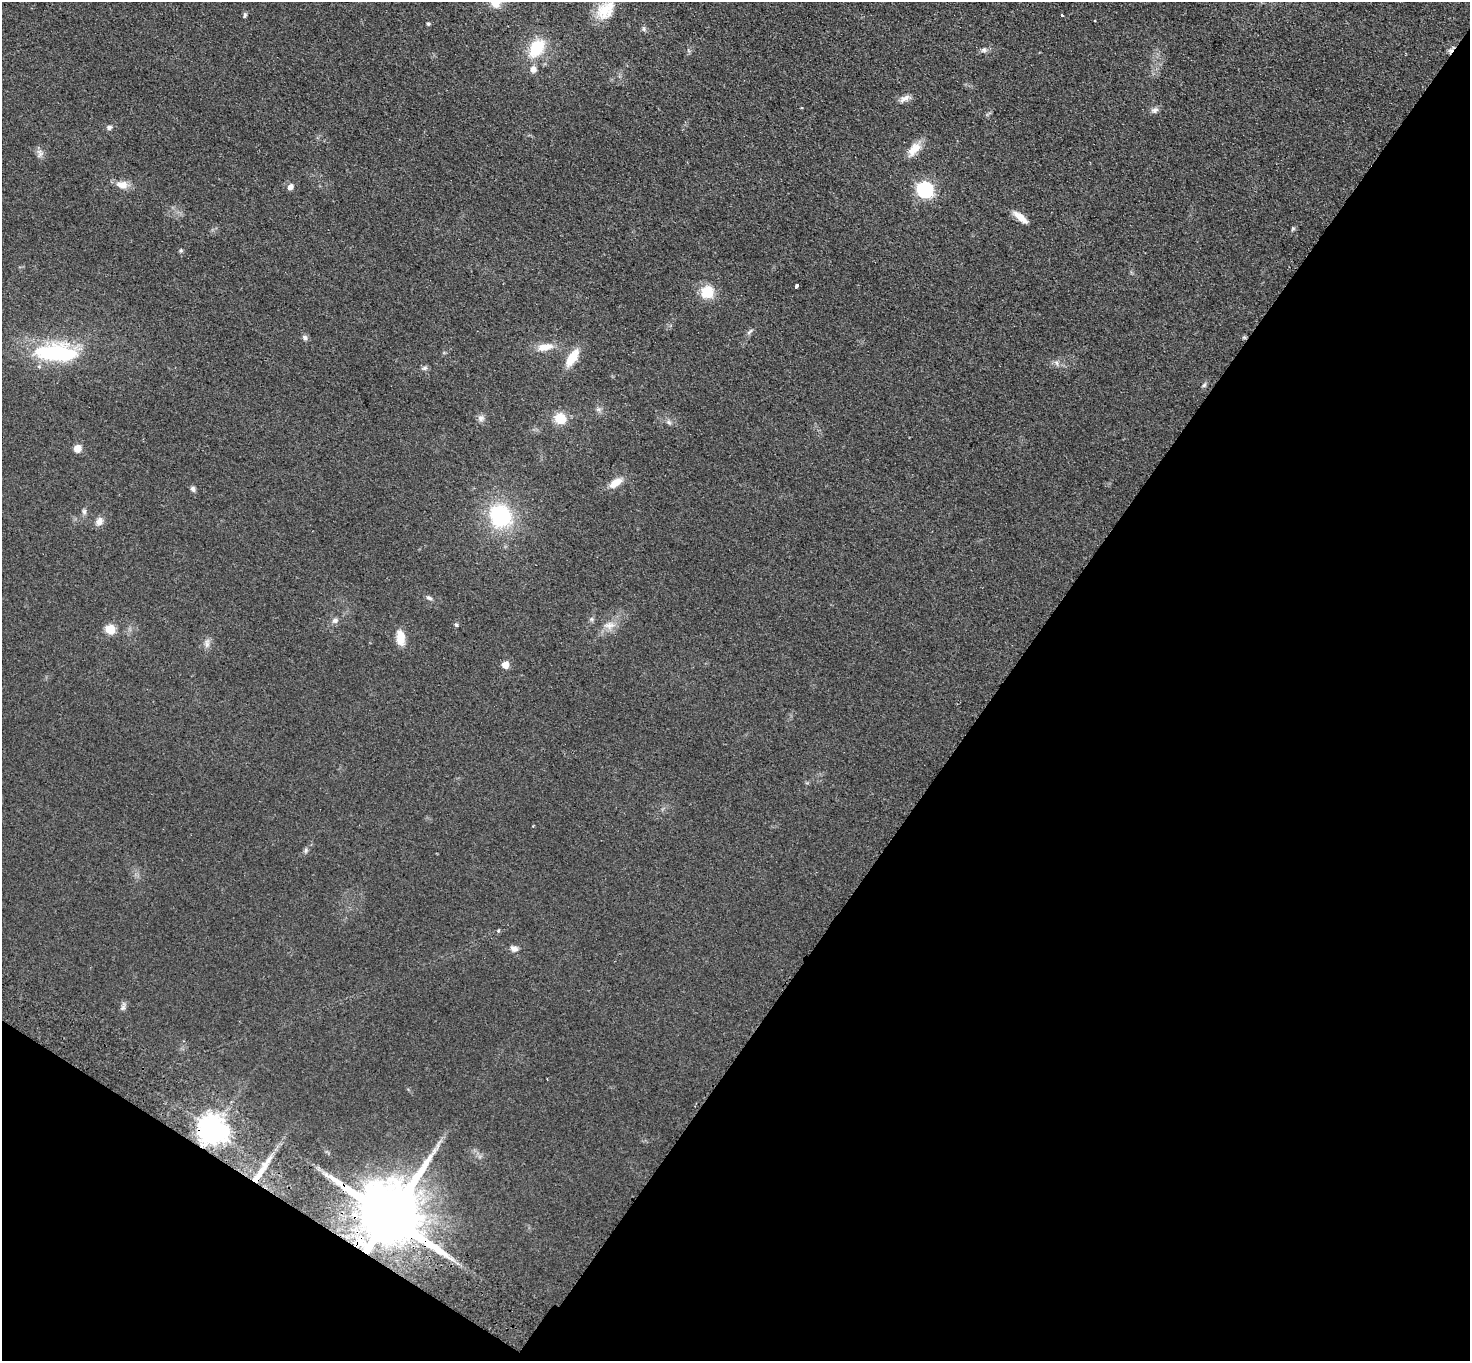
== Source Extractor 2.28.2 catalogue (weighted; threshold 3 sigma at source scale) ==
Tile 15 of 4 x 4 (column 3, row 4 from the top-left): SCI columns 2972-4439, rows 203-1561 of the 5942 x 5980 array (HDU 1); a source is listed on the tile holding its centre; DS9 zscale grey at full resolution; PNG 1472 x 1363 px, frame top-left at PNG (2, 2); no overlay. Shown black and unused: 36% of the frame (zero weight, under 2 of 3 exposures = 3% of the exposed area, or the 3 px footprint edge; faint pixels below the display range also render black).
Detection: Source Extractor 2.28.2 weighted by HDU 2 'WHT'; one run over the whole footprint, this tile lists its part. Background 0.0876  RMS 0.0099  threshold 0.0445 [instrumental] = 3 sigma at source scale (4.5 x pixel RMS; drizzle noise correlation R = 1.50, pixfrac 1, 0.05/0.05 arcsec/px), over >= 5 px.
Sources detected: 56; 1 cosmic-ray / hot-pixel residue — not listed; the other 55 listed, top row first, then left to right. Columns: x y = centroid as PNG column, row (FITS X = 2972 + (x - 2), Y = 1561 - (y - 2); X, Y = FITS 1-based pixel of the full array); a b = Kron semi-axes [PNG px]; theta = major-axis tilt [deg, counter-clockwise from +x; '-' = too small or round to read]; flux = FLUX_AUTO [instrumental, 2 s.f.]
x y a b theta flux
495 2 16 13 -71 14
605 10 27 18 44 27
245 15 7 4 79 1.7
1062 15 3 2 - 3.6
1095 21 3 2 - 0.76
428 24 4 4 - 1.3
644 29 7 4 -89 1.8
536 48 19 12 56 40
984 50 8 6 2 3
533 69 9 8 - 5.3
905 98 14 7 24 5.4
1154 110 10 7 16 3.7
109 127 7 6 - 2.6
914 149 21 10 50 13
39 153 12 7 -79 4.4
122 185 17 11 -9 9.9
290 187 8 6 63 4.2
925 190 8 8 - 150
1020 217 21 7 -39 9.2
1293 229 7 5 31 1.3
181 250 6 5 - 1.4
796 286 4 3 - 5
707 292 14 13 - 24
750 332 11 4 45 2.4
305 337 8 6 -46 2.7
545 347 23 10 9 13
56 352 42 16 -2 110
572 357 22 9 56 20
1056 363 9 5 -67 2.5
425 368 8 5 26 2.2
1204 385 7 5 44 1.8
598 409 7 4 -18 2
481 418 9 8 - 3.8
560 418 12 11 - 20
669 422 8 6 -22 2.6
77 448 6 5 - 15
615 483 17 8 33 12
193 489 7 5 -64 2.7
84 511 8 6 89 2.4
500 516 25 22 -57 82
99 521 12 8 59 5.9
429 598 9 5 -25 2.3
335 621 8 6 15 3.6
456 625 5 4 - 1.3
609 625 16 10 5 9.3
110 629 7 6 - 26
400 638 18 10 -84 13
207 643 13 6 86 4.5
505 665 7 6 - 11
305 850 8 4 81 1.9
514 949 11 7 -17 4.5
123 1007 12 5 69 3
212 1130 9 8 - 1300
260 1172 47 7 58 24
389 1216 20 16 55 13000
Overlapping masked pixels (flux is a lower limit): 3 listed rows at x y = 212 1130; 260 1172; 389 1216
Isophote crosses this tile's border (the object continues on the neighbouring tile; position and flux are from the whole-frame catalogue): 1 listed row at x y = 495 2